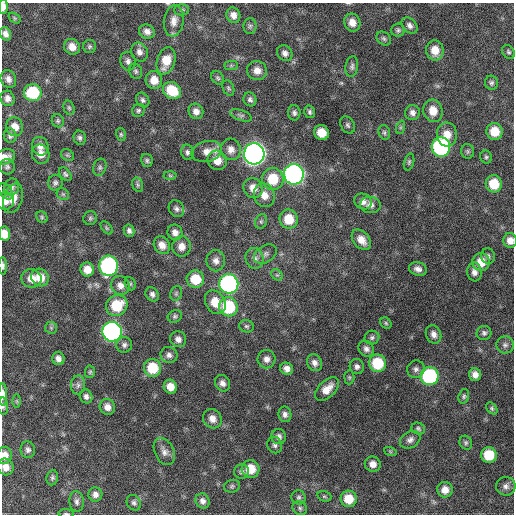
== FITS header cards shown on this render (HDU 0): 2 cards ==
NAXIS1  =                  512 / Axis length
NAXIS2  =                  512 / Axis length

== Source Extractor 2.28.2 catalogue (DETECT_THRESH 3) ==
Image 512 x 512 px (HDU 0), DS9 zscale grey, 1 PNG px = 1 image px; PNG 516 x 516 px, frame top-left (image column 1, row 512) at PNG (2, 3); each listed source drawn as its Kron ellipse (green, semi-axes under 4 px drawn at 4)
Background 657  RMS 20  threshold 59.5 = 3 sigma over >= 5 px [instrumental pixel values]
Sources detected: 185; all 185 listed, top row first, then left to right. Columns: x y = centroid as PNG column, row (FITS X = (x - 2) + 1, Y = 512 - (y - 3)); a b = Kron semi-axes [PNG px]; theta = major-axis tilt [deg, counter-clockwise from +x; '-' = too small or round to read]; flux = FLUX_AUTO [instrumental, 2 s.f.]
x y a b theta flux
3 7 7 4 -89 8200
182 10 7 5 1 2300
233 15 8 7 - 8200
14 18 7 4 -35 1900
174 21 16 10 83 11000
352 22 9 8 - 12000
409 25 9 7 -47 5000
250 26 8 6 88 3300
398 30 6 6 - 3100
147 31 8 7 - 7300
5 34 7 5 -70 6600
384 38 8 6 -38 3300
72 47 8 7 - 12000
90 47 6 6 - 2600
435 50 10 8 -82 18000
139 52 9 8 - 6900
508 52 7 6 - 2800
285 53 8 7 - 5900
128 61 9 7 -78 5500
166 61 14 9 72 24000
231 66 7 4 0 2200
352 66 10 6 82 4200
136 71 8 6 -68 3000
257 71 10 9 - 11000
218 78 7 5 -51 2600
8 79 9 7 -68 6800
154 80 9 8 - 15000
491 83 7 6 - 3300
228 88 8 5 -66 2500
172 90 9 8 - 39000
33 93 9 8 - 64000
7 98 8 7 - 6800
250 99 7 6 - 3900
143 100 8 6 -57 3600
69 108 7 5 -73 2500
138 110 7 6 - 3000
196 111 8 7 - 7900
433 111 11 9 -76 17000
309 112 6 5 - 2900
294 113 7 6 - 3900
412 113 7 7 - 6000
241 115 11 5 -19 3400
58 121 6 6 - 2600
348 125 9 6 -59 3500
15 127 9 8 - 14000
401 127 7 4 71 2300
495 131 8 8 - 24000
384 132 7 5 -75 2900
321 133 8 7 - 22000
447 134 12 10 -87 17000
121 135 6 5 - 2200
10 136 7 6 - 3800
80 138 7 6 - 3400
40 146 9 8 - 8300
441 147 10 9 - 240000
231 149 11 10 - 9900
207 151 15 10 14 13000
468 151 7 6 - 2800
187 152 8 6 -77 3900
41 154 9 8 - 10000
254 154 10 10 - 910000
67 155 7 5 -33 2500
5 157 10 7 19 9200
486 157 6 5 - 2600
147 160 6 6 - 2700
217 160 10 9 - 17000
409 162 9 5 75 2600
7 167 8 7 - 3500
100 167 9 6 71 3600
65 174 8 5 -51 2900
294 174 10 10 - 510000
170 176 6 4 -2 2000
273 179 11 10 - 38000
55 183 8 7 - 3900
494 184 8 8 - 33000
138 185 7 5 -73 2800
12 187 9 7 67 4500
253 188 10 9 - 13000
6 191 9 6 -51 3300
63 194 7 5 -43 2300
264 195 12 10 -69 15000
13 198 15 9 72 14000
5 201 9 8 - 9700
363 201 9 7 -27 6900
370 205 10 8 -8 7000
176 209 9 7 -55 4700
42 217 6 5 - 1900
90 218 7 6 - 2800
289 219 9 9 - 30000
261 221 7 5 69 3100
107 228 7 4 -49 2100
129 231 6 5 - 4200
175 232 8 7 - 7900
4 234 7 5 -82 15000
361 240 12 8 -50 14000
510 241 7 7 - 9900
162 245 9 7 -54 11000
181 246 10 9 - 11000
265 254 12 8 32 6200
488 256 8 7 - 3800
255 258 10 9 - 7500
216 261 10 9 - 8100
481 262 9 8 - 22000
3 266 8 4 -89 3800
109 266 10 9 - 250000
87 269 7 6 - 14000
418 269 9 6 -18 6500
474 272 9 7 -83 7000
277 275 6 5 - 2500
40 277 9 8 - 19000
31 278 10 9 - 13000
195 279 9 8 - 33000
130 284 7 5 -68 2200
229 284 10 9 - 330000
120 285 10 9 - 9300
176 293 7 5 70 2800
152 294 7 6 - 4600
215 302 12 9 -58 22000
117 305 11 10 - 45000
228 307 9 9 - 75000
175 316 7 6 - 2900
386 323 6 5 - 2200
246 326 7 6 - 2900
51 328 6 6 - 2400
112 332 10 9 - 440000
484 333 7 7 - 3800
434 334 9 7 -69 7200
372 337 7 6 - 3600
178 339 8 7 - 7000
124 345 8 7 - 4400
505 345 8 8 - 4900
366 349 8 7 - 5900
169 355 8 8 - 5600
58 358 7 6 - 5900
267 359 9 9 - 8000
314 363 9 7 -64 6600
377 363 9 8 - 52000
357 366 7 7 - 4600
152 368 9 8 - 42000
287 369 6 6 - 7300
416 369 9 8 - 5300
90 372 6 5 - 2300
475 375 6 6 - 8100
430 376 9 9 - 150000
349 377 7 5 84 2300
222 383 8 7 - 6200
78 385 9 7 89 4900
170 387 7 6 - 14000
327 389 14 8 44 15000
3 394 11 4 -89 7300
86 396 7 6 - 4500
464 396 7 5 71 2600
17 401 6 4 -89 1700
3 406 8 5 -82 3100
107 407 8 7 - 8600
492 408 6 4 -51 2300
285 414 8 6 -78 5000
212 419 10 9 - 10000
418 429 7 5 -20 2700
279 436 8 7 - 4900
410 440 11 8 31 6100
466 443 7 6 - 2800
275 445 8 7 - 4000
28 450 8 7 - 4700
390 451 6 4 -19 1800
164 452 14 9 -63 8500
4 455 8 7 - 12000
489 455 8 7 - 39000
373 464 8 7 - 9200
6 467 8 7 - 11000
250 469 9 8 - 27000
241 471 7 7 - 3800
52 478 8 5 81 2900
232 486 8 6 13 2900
506 486 10 9 - 6400
445 490 8 8 - 12000
95 494 7 7 - 6000
324 496 7 5 -16 2200
299 497 7 6 - 3400
349 499 8 8 - 25000
77 501 10 7 -84 4700
202 501 8 6 -57 6000
134 503 8 7 - 3700
300 508 7 6 - 3500
66 514 8 3 -1 1800
At the frame edge (FLAGS 8, measured only in part): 13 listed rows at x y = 3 7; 174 21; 352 22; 5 157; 5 201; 4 234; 510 241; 3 266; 3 394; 3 406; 4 455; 6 467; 66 514